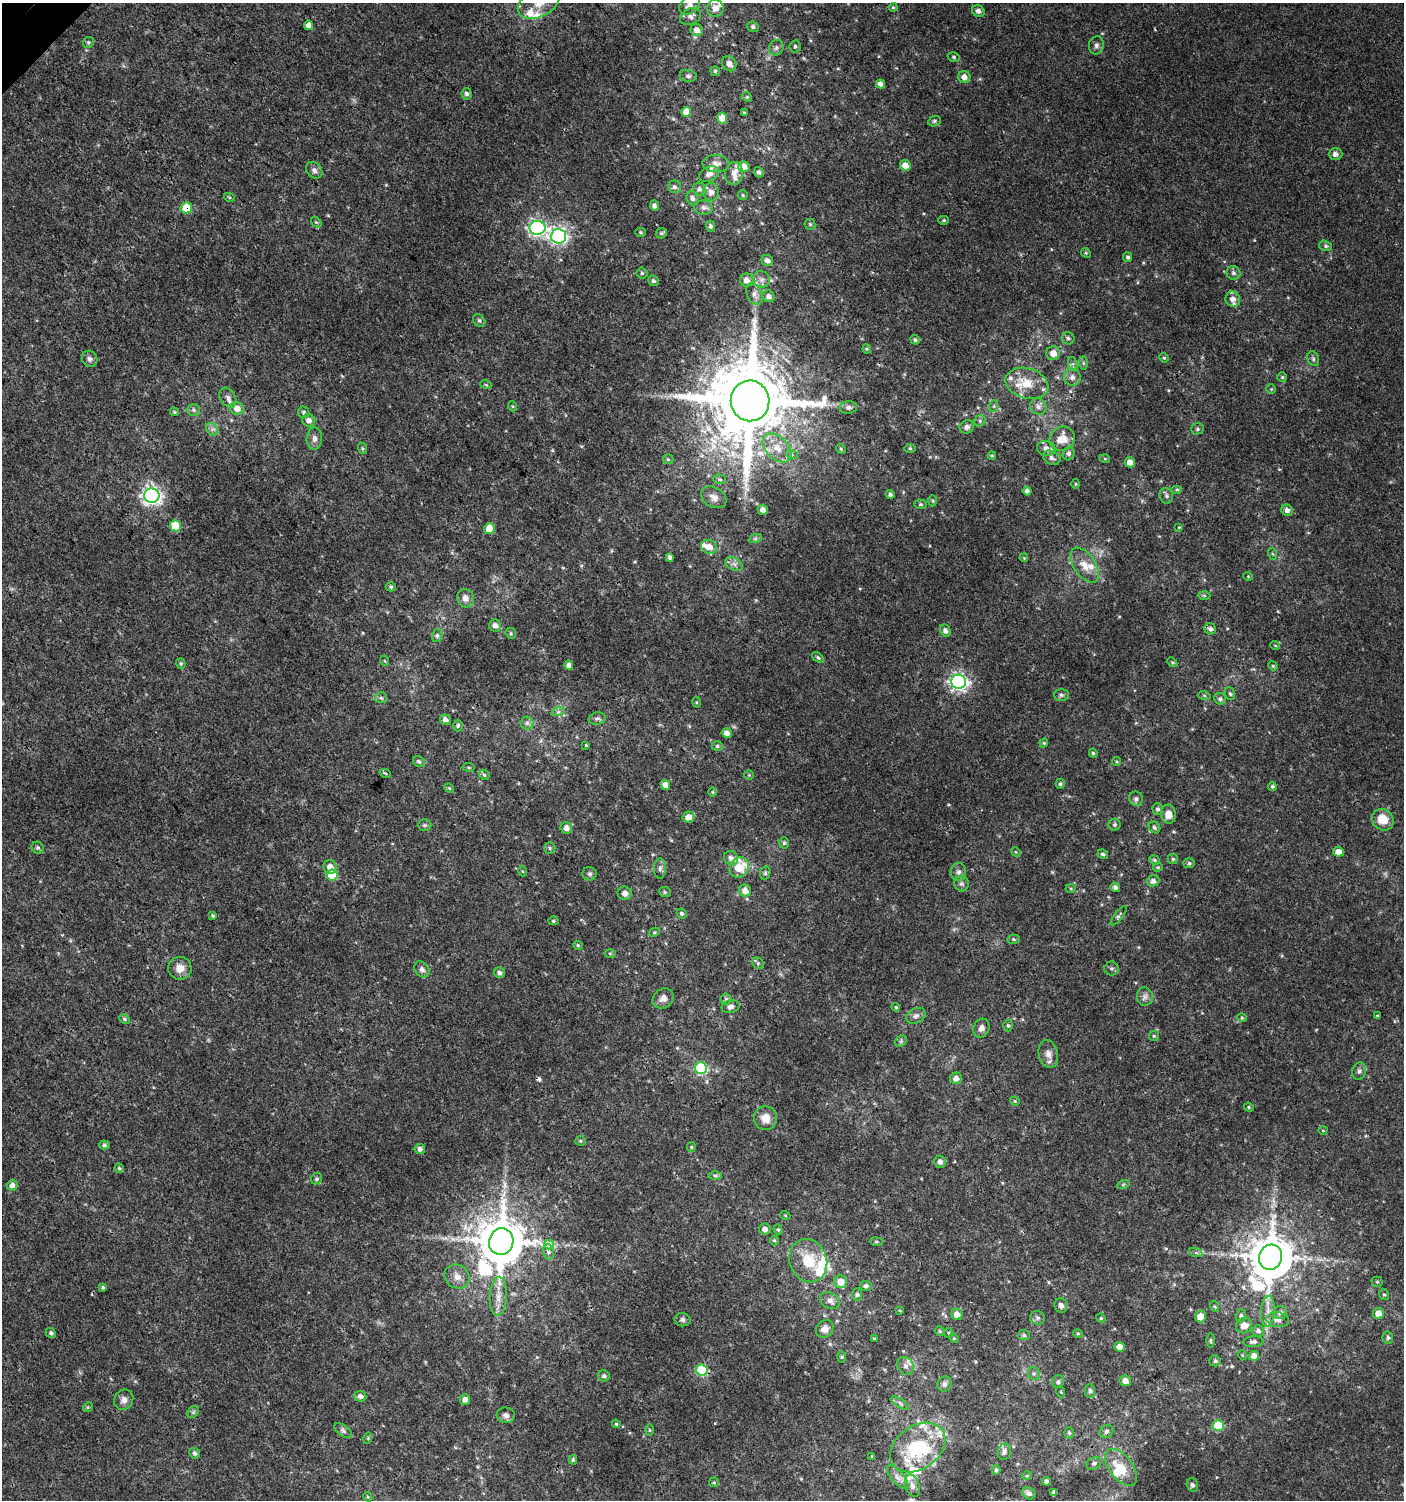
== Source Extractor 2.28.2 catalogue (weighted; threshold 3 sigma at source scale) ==
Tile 11 of 4 x 4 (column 3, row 3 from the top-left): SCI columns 3012-4413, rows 1532-3029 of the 6061 x 6086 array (HDU 1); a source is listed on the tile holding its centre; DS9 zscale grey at full resolution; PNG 1406 x 1502 px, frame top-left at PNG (2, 3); each listed source drawn as its Kron ellipse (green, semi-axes under 4 px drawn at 4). Shown black and unused: <1% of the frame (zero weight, under 3 of 4 exposures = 4% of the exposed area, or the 3 px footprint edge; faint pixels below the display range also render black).
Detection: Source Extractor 2.28.2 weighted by HDU 2 'WHT'; one run over the whole footprint, this tile lists its part. Background 0.00379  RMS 0.0021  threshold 0.00932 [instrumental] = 3 sigma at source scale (4.5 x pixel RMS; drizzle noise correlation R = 1.50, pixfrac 1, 0.0396/0.0396 arcsec/px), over >= 5 px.
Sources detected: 367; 2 cosmic-ray / hot-pixel residue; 2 long thin detections or spike segments (spike, bleed or trail) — neither listed nor drawn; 21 inside a brighter listed object's ellipse — not listed separately; the other 342 listed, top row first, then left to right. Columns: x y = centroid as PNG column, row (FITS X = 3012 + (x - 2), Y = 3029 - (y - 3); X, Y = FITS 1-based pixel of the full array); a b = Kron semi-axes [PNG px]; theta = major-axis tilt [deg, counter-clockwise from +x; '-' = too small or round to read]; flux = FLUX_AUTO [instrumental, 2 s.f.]
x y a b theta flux
539 3 22 14 28 4.3
690 5 12 8 37 1.5
893 7 4 4 - 0.23
715 8 8 8 - 1.7
978 11 6 5 - 0.85
691 16 11 7 26 0.91
309 25 4 4 - 1.1
753 27 6 5 - 0.55
697 30 6 5 - 1.3
88 42 6 5 - 0.33
1096 45 9 7 75 0.68
795 46 6 5 - 0.45
776 48 8 7 - 0.62
954 57 6 4 -15 0.32
729 64 8 6 -54 0.99
715 71 5 5 - 0.3
688 76 8 6 -9 0.51
964 77 6 6 - 1.2
881 84 4 4 - 0.82
466 94 6 5 - 0.57
747 97 5 4 - 0.27
686 112 5 5 - 2.4
744 113 3 3 - 0.25
722 118 5 5 - 2.2
934 121 6 5 - 0.34
1335 154 7 6 - 0.83
716 163 13 8 -3 1.2
905 165 5 5 - 1.7
744 167 6 5 - 1.6
314 170 9 7 -47 0.81
759 172 5 4 - 0.55
709 174 10 7 25 1.1
734 174 11 8 80 1.4
675 187 6 6 - 0.57
699 189 6 6 - 0.62
711 192 9 7 89 1.1
743 195 5 4 - 0.25
229 197 5 3 - 0.21
693 198 7 6 - 0.69
654 206 5 4 - 0.68
703 207 9 7 -5 0.82
186 208 6 5 - 4.4
944 220 5 4 - 0.3
316 222 6 4 -41 0.26
810 224 5 5 - 0.34
710 226 5 4 - 0.48
537 228 8 7 - 54
640 232 5 4 - 0.31
661 233 6 5 - 0.33
558 236 8 7 - 62
1326 246 6 5 - 0.4
1086 253 5 4 - 0.25
1128 257 5 4 - 0.41
767 260 6 5 - 0.96
642 273 5 5 - 0.37
1233 273 7 7 - 0.59
761 279 8 7 - 0.97
747 280 7 6 - 1.1
653 281 5 5 - 0.5
754 294 11 7 -65 1.1
769 296 6 5 - 0.82
1233 299 8 7 - 1.5
479 321 7 5 -52 0.43
1068 338 6 6 - 0.56
915 340 5 4 - 0.4
867 349 4 4 - 0.24
1053 353 7 7 - 1.9
1164 358 5 4 - 0.28
90 359 8 7 - 0.7
1313 359 7 5 -71 0.46
1083 363 6 4 -89 0.36
1073 364 7 4 -72 0.49
1072 377 8 8 - 1.1
1282 377 5 5 - 0.28
1027 383 22 15 -16 5.4
486 385 5 3 - 0.22
1271 389 4 4 - 0.21
228 398 10 7 -59 0.98
750 401 20 19 - 2700
512 406 5 3 - 0.2
994 406 6 4 71 0.28
848 407 9 6 6 0.66
1038 407 8 7 - 0.93
237 408 7 6 - 1.5
193 410 7 6 - 0.53
174 412 4 4 - 0.23
304 412 6 5 - 0.42
309 420 6 6 - 1
980 421 6 5 - 0.41
967 427 7 6 - 0.82
212 429 7 5 -46 0.57
1197 429 6 5 - 0.42
314 439 11 7 90 0.98
1062 439 13 11 40 3.2
362 448 6 4 -72 0.27
777 448 17 11 -45 3
910 448 5 3 - 0.24
1046 448 9 7 -7 1
841 449 5 4 - 0.26
1069 454 7 5 65 0.55
792 455 6 4 -19 0.33
992 456 4 4 - 0.23
1052 458 9 6 -29 0.8
668 459 5 5 - 0.28
1105 459 5 3 - 0.18
1130 462 5 5 - 1.4
720 479 6 5 - 0.37
1076 484 5 3 - 0.21
1177 489 5 3 - 0.24
1027 491 4 4 - 0.68
890 494 4 4 - 0.5
152 496 7 7 - 84
1166 496 8 6 -72 0.52
714 497 13 10 -32 1.3
932 501 5 3 - 0.22
921 504 6 4 -1 0.35
763 510 5 4 - 0.91
1287 510 6 5 - 0.94
176 526 5 5 - 6
1179 527 4 3 - 0.16
489 529 5 5 - 3.6
755 539 7 4 19 0.34
709 547 8 7 - 1.7
1273 554 6 3 -70 0.22
670 557 4 3 - 0.52
1024 558 4 3 - 0.19
734 564 9 6 -25 0.79
1085 565 20 10 -56 2.8
1248 576 5 4 - 0.2
391 587 5 4 - 0.33
1204 596 6 4 -2 0.3
465 598 9 8 - 1.4
495 625 6 5 - 0.96
1210 629 6 5 - 0.54
945 631 6 5 - 0.79
511 633 6 5 - 0.28
437 636 6 5 - 0.49
1275 645 5 3 - 0.17
818 657 7 4 -39 0.39
385 661 5 3 - 0.18
1172 662 5 4 - 0.26
181 663 5 4 - 0.33
569 665 5 4 - 1.3
1273 666 5 4 - 0.22
959 682 7 7 - 77
1230 694 6 5 - 0.39
1061 695 7 6 - 0.52
1204 695 6 4 -19 0.26
381 698 6 5 - 0.47
1220 699 6 5 - 0.56
696 702 5 3 - 0.19
558 712 7 4 19 0.44
597 718 8 6 13 0.59
445 719 5 5 - 0.88
527 723 6 6 - 0.54
458 726 6 4 88 0.4
727 733 5 4 - 1
1044 743 4 4 - 0.21
586 745 4 3 - 0.21
717 746 5 5 - 0.33
1093 753 4 4 - 0.31
419 761 6 5 - 0.42
1117 762 5 3 - 0.22
469 767 6 3 -9 0.22
385 773 6 3 -19 0.21
484 775 5 4 - 0.32
749 775 4 4 - 0.22
1060 784 5 4 - 0.33
665 785 5 4 - 1.5
1272 786 4 4 - 0.32
449 788 5 4 - 0.25
713 792 5 3 - 0.22
1136 799 7 7 - 0.63
1158 809 5 5 - 0.47
1168 814 9 7 -82 1.9
689 817 6 5 - 1.7
1383 820 11 10 - 3.6
424 825 7 5 0 0.41
1115 825 6 6 - 0.4
566 828 6 6 - 1.1
1154 828 6 5 - 0.4
784 843 5 5 - 0.38
38 848 6 5 - 0.44
550 848 6 5 - 0.42
1016 852 5 4 - 0.21
1338 852 5 4 - 1.9
1103 854 5 4 - 0.42
731 858 7 6 - 0.92
1173 859 5 5 - 0.34
1154 860 5 4 - 0.29
1189 863 6 5 - 0.36
330 867 7 6 - 1.5
739 867 11 9 51 5.5
1158 867 5 4 - 0.23
660 869 10 6 89 0.66
522 871 5 3 - 0.19
958 872 9 8 - 0.77
765 873 7 5 78 0.37
590 874 7 7 - 0.52
332 875 5 5 - 6.8
1153 881 6 5 - 0.93
961 884 8 7 - 0.6
1115 887 5 4 - 0.61
1071 888 5 3 - 0.21
745 891 6 6 - 1.5
665 892 6 5 - 0.32
625 893 7 6 - 0.99
682 914 5 4 - 0.43
213 916 4 4 - 0.3
1119 916 11 4 52 0.46
553 921 5 4 - 0.32
654 932 6 4 29 0.25
1014 939 6 4 -4 0.34
578 945 5 4 - 0.27
610 953 6 4 -1 0.26
758 963 6 5 - 0.38
180 968 12 11 - 2
1111 968 7 7 - 0.51
422 969 9 6 -52 0.67
499 973 5 5 - 0.64
1145 996 9 8 - 0.86
663 998 11 9 34 1.3
726 999 5 5 - 0.41
731 1007 9 6 13 0.88
896 1007 4 3 - 0.22
916 1016 10 7 28 0.84
1377 1016 3 3 - 0.34
1242 1018 4 4 - 0.22
124 1019 5 4 - 0.32
1008 1025 6 4 -88 0.35
981 1028 9 8 - 1.1
1154 1036 5 5 - 0.28
901 1041 6 5 - 0.4
1048 1054 14 9 -77 1.5
701 1068 6 6 - 21
1359 1071 9 7 73 0.65
956 1078 6 5 - 1.1
1015 1101 5 4 - 0.24
1249 1107 5 4 - 0.28
765 1118 12 11 - 2.2
1323 1130 5 3 - 0.17
580 1141 5 4 - 0.27
104 1145 5 4 - 0.42
691 1147 5 4 - 0.27
420 1149 5 5 - 0.78
940 1162 6 5 - 0.85
119 1168 5 4 - 0.33
715 1175 7 4 0 0.41
316 1179 6 5 - 0.37
12 1185 5 5 - 1
1123 1185 6 4 20 0.28
785 1215 5 3 - 0.18
765 1229 6 5 - 0.98
778 1230 5 4 - 0.31
774 1240 5 4 - 0.3
501 1241 13 12 - 1100
876 1242 6 3 -8 0.24
549 1245 5 4 - 1.2
549 1252 8 5 -75 0.64
1196 1253 7 4 -19 0.39
1270 1257 13 11 66 910
808 1261 22 18 -68 6.2
457 1277 13 11 -39 1.7
841 1282 6 6 - 2.3
1377 1282 5 5 - 0.28
866 1286 6 5 - 0.58
103 1287 4 4 - 0.3
1384 1294 6 5 - 0.35
857 1295 6 5 - 0.41
498 1296 19 8 87 2.4
830 1301 10 7 -28 0.96
1061 1305 7 6 - 0.77
1214 1306 6 3 -70 0.26
900 1311 4 3 - 0.18
1268 1311 15 7 86 1.7
1280 1313 6 6 - 0.85
1378 1313 5 5 - 1.6
957 1314 5 5 - 1.6
1201 1316 6 5 - 2.6
1241 1316 7 5 89 0.47
1037 1318 7 6 - 0.53
1101 1318 5 4 - 0.22
683 1320 8 6 -10 0.59
1278 1320 11 7 -7 1.2
1244 1325 8 7 - 1.9
825 1329 9 8 - 1.4
940 1331 5 4 - 0.26
1258 1331 6 5 - 0.66
51 1333 5 4 - 0.5
948 1333 5 3 - 0.24
1078 1334 4 4 - 0.24
1024 1335 6 5 - 0.41
954 1338 5 4 - 0.26
1388 1338 6 5 - 0.42
874 1339 3 3 - 0.19
1211 1341 7 3 -90 0.27
1253 1342 10 5 4 0.63
1119 1347 5 4 - 1.4
1242 1355 5 3 - 0.17
1254 1356 5 5 - 1.7
842 1357 6 4 90 0.25
1215 1361 6 5 - 0.46
906 1366 9 7 -58 0.94
702 1370 6 5 - 16
1034 1373 7 5 -69 0.46
604 1376 6 5 - 0.54
1125 1381 5 5 - 1.4
1058 1382 6 6 - 0.44
944 1384 8 7 - 0.7
1090 1391 7 5 -89 0.46
1061 1392 5 3 - 0.19
360 1396 6 5 - 0.87
124 1400 10 9 - 1
465 1400 5 5 - 1.2
900 1403 10 4 -32 0.54
88 1407 5 4 - 0.27
193 1412 7 5 46 0.41
506 1415 9 7 -7 0.84
616 1424 4 3 - 0.25
1218 1426 5 5 - 7.9
343 1430 10 5 -37 0.62
650 1430 5 3 - 0.24
1106 1431 7 6 - 0.61
1069 1433 5 4 - 0.33
368 1438 6 3 74 0.23
918 1447 30 21 35 16
1004 1452 8 6 81 0.77
195 1453 6 5 - 0.6
872 1456 4 3 - 0.18
573 1460 5 4 - 0.29
1094 1463 8 6 30 0.54
1121 1467 21 11 -53 4.1
996 1470 5 4 - 0.37
1027 1476 5 4 - 0.25
898 1477 14 6 -48 1.2
1046 1481 4 4 - 0.74
714 1482 5 4 - 0.25
1192 1485 7 5 -71 0.41
912 1486 11 7 -72 0.9
1054 1492 4 4 - 0.48
1029 1493 7 5 -35 0.72
368 1497 5 3 - 0.22
Overlapping masked pixels (flux is a lower limit): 4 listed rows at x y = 186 208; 750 401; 1270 1257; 702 1370
Isophote crosses this tile's border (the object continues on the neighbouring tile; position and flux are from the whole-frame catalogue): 2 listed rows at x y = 539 3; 690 5